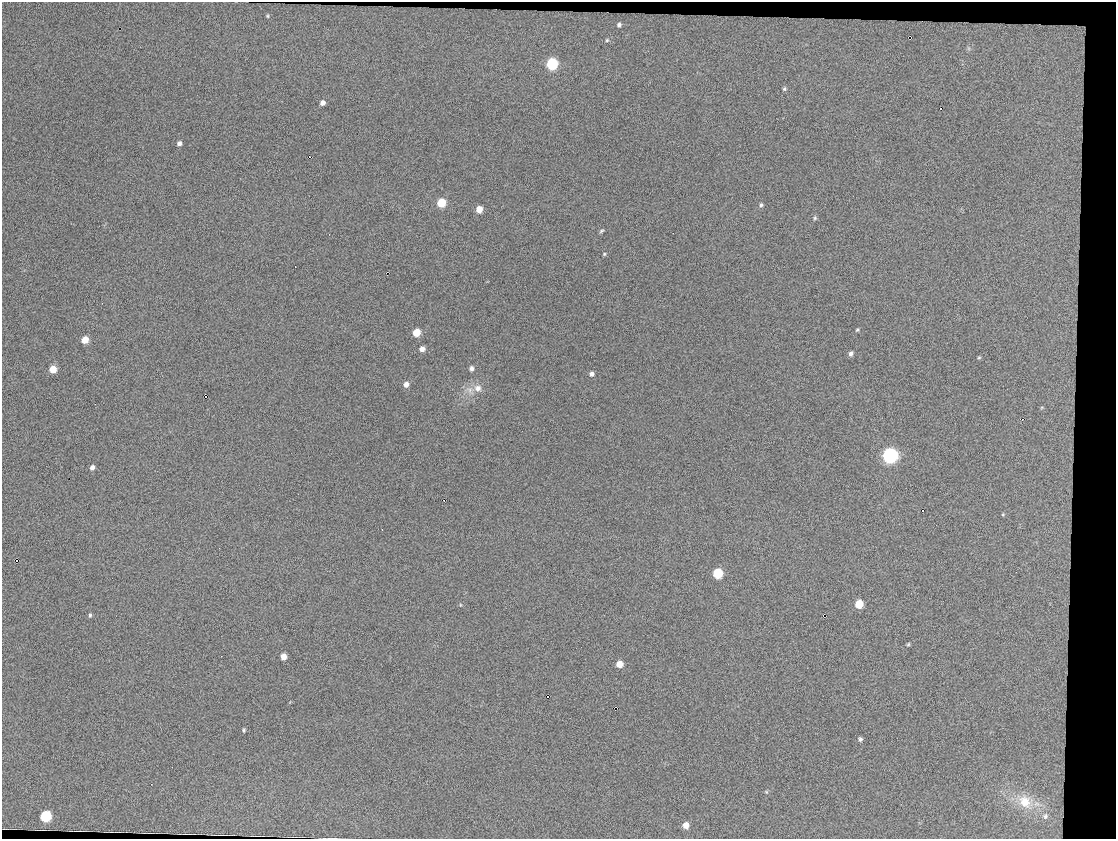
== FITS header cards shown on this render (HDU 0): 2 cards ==
NAXIS1  =                 1114
NAXIS2  =                  837

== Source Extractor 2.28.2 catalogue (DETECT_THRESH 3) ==
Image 1114 x 837 px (HDU 0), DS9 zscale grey, 1 PNG px = 1 image px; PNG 1118 x 841 px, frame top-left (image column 1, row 837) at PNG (2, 2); no overlay
Background 672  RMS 17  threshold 50.2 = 3 sigma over >= 5 px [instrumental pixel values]
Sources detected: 45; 2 with non-positive FLUX_AUTO (blend fragments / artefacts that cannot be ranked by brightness) are not listed; the other 43 listed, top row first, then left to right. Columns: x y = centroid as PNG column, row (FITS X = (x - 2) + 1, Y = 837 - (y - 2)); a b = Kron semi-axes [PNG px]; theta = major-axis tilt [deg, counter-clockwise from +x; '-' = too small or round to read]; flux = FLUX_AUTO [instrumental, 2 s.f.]
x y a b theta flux
1057 48 77 73 -51 1.5e+06
552 64 6 5 - 1.1e+05
323 103 5 4 - 5.2e+03
179 143 5 4 - 3.5e+03
309 157 3 2 - 2.1e+03
441 203 6 6 - 3.5e+04
761 205 6 5 - 2.3e+03
479 209 6 5 - 1.5e+04
815 218 6 5 - 1.8e+03
602 231 6 4 40 1.8e+03
604 254 4 4 - 1.4e+03
857 330 4 3 - 1.4e+03
416 332 6 5 - 2.4e+04
85 340 5 5 - 1.8e+04
422 349 5 5 - 6.3e+03
851 353 6 5 - 3.7e+03
979 357 5 4 - 1.4e+03
471 368 5 5 - 4.1e+03
53 369 6 5 - 1.7e+04
592 374 6 5 - 3.7e+03
406 384 6 5 - 5.9e+03
478 388 10 9 - 8.2e+03
470 390 15 8 -55 8.7e+03
205 396 3 2 - 2.1e+03
1022 419 2 2 - 5.3e+03
890 455 7 6 - 3.9e+05
92 467 6 5 - 4.2e+03
444 500 2 2 - 3.1e+03
16 560 3 2 - 2.0e+03
718 573 6 6 - 6.6e+04
859 604 6 5 - 3.0e+04
460 605 5 3 - 9.2e+02
90 615 6 4 81 1.8e+03
908 644 5 4 - 1.4e+03
284 656 5 5 - 9.6e+03
619 664 5 5 - 1.5e+04
548 696 3 2 - 1.5e+03
244 730 4 3 - 1.7e+03
860 739 5 4 - 2.6e+03
766 792 5 4 - 1.3e+03
1024 802 5 5 - 3.7e+03
46 816 6 6 - 1.1e+05
686 825 6 5 - 1.2e+04
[2 non-positive-flux detections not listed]